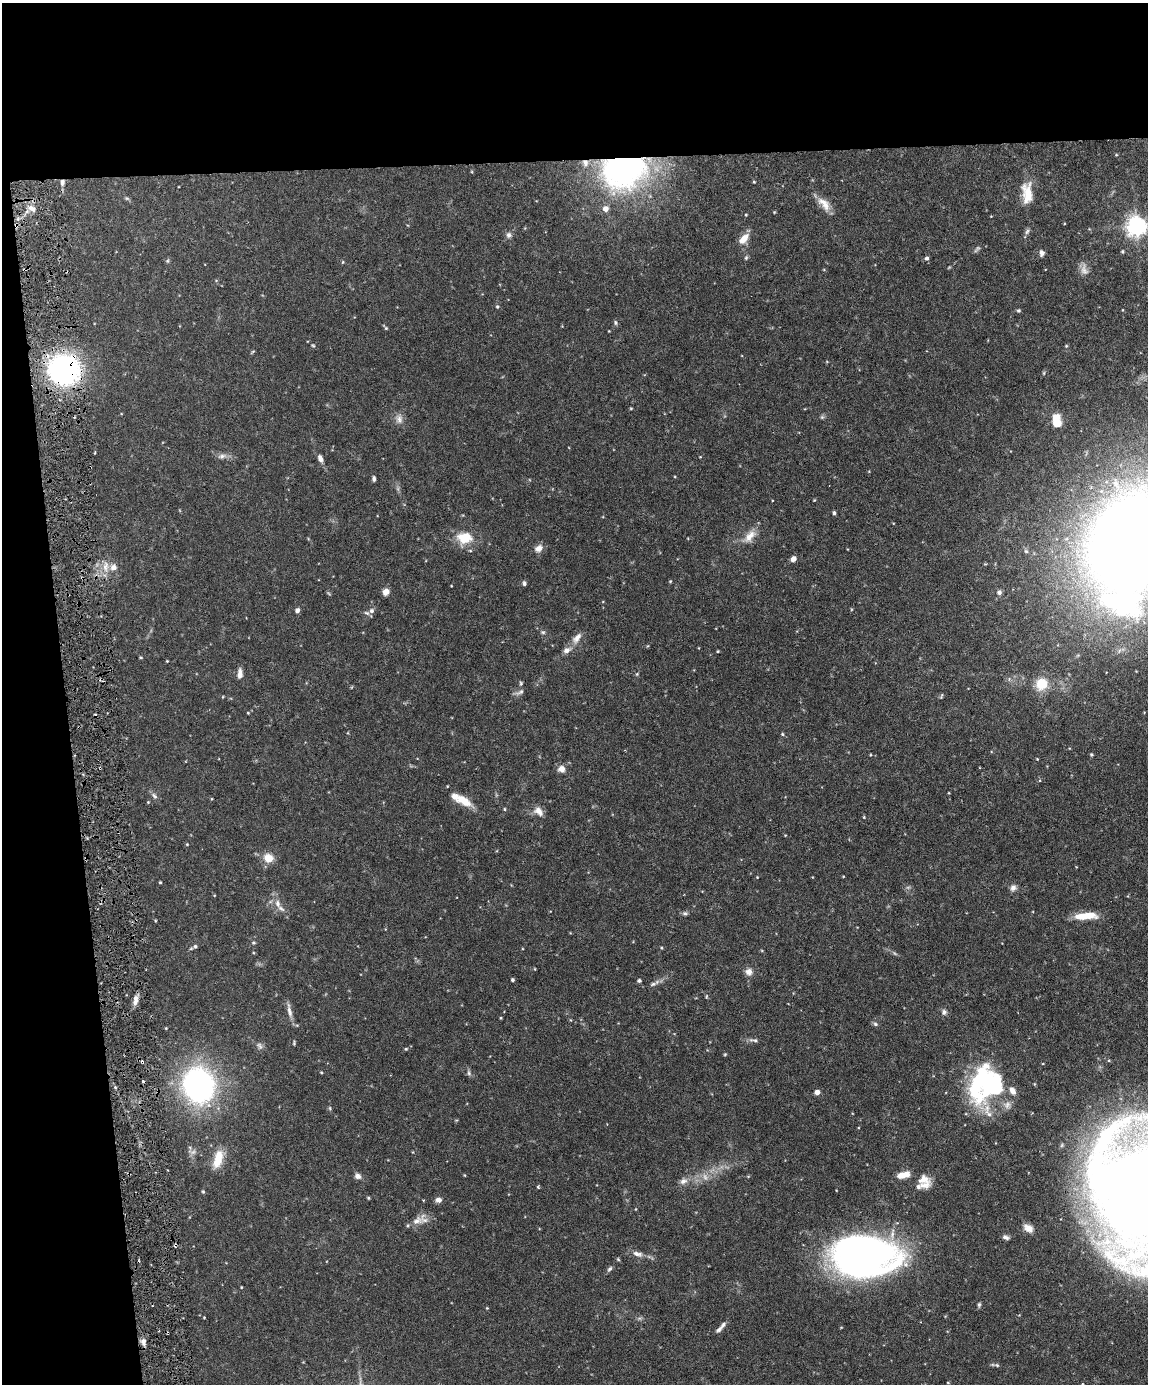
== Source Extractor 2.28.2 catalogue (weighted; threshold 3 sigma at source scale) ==
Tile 1 of 4 x 3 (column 1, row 1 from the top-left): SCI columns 2-1147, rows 2999-4380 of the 4585 x 4509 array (HDU 1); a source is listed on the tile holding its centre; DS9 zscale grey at full resolution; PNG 1150 x 1386 px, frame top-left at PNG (2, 3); no overlay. Shown black and unused: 17% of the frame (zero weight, under 3 of 6 exposures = <1% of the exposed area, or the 3 px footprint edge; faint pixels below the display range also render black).
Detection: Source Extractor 2.28.2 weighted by HDU 2 'WHT'; one run over the whole footprint, this tile lists its part. Background 0.0991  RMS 0.0036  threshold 0.0148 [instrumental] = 3 sigma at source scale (4.09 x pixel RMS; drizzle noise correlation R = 1.36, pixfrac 0.8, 0.05/0.05 arcsec/px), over >= 5 px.
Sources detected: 155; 5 too faint to see at this stretch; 1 inside a brighter object's white glare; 4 cosmic-ray / hot-pixel residue — not listed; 10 inside a brighter listed object's ellipse — not listed separately; the other 135 listed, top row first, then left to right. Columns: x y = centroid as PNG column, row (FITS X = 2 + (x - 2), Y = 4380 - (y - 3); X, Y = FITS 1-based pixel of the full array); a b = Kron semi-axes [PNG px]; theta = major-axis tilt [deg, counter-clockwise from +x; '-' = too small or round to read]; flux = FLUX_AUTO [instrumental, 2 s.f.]
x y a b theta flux
625 170 45 33 17 99
62 182 8 5 78 1.1
754 182 3 3 - 0.33
1027 193 27 12 -88 7
127 198 7 4 -2 0.48
824 204 22 10 -49 3.9
32 209 11 6 -27 1.9
605 209 6 6 - 2.6
746 215 3 3 - 0.26
16 224 6 3 -20 0.56
1137 226 7 7 - 210
1027 231 8 5 63 0.77
509 235 8 7 - 1.2
744 239 15 8 49 3.7
1122 251 5 4 - 0.41
1042 253 7 6 - 1.1
746 258 6 5 - 0.53
927 258 5 5 - 0.87
167 261 6 4 90 0.45
343 262 5 3 - 0.33
1084 270 16 10 -77 2.3
497 307 5 4 - 0.45
1018 311 5 4 - 0.52
615 323 7 5 -75 0.6
385 328 9 3 -51 0.44
313 345 5 4 - 0.4
1066 346 4 4 - 0.34
252 352 7 3 41 0.35
64 370 30 28 -17 60
1044 373 6 3 -72 0.34
631 408 5 3 - 0.29
822 417 7 5 45 0.58
399 419 13 10 -85 2
1057 420 14 8 -77 7.4
222 456 13 7 12 1.5
320 458 9 5 -68 1.5
374 479 6 4 86 0.7
814 500 3 3 - 0.28
834 513 4 3 - 0.76
750 536 22 11 46 4.2
464 538 21 16 1 7.7
1132 542 65 51 56 870
538 548 10 8 33 2.2
793 559 7 5 53 1.6
106 566 17 8 86 3.4
82 578 5 3 - 0.37
670 581 4 4 - 0.31
524 583 6 5 - 0.68
386 592 7 6 - 2.5
999 592 6 5 - 1
297 610 6 5 - 1.1
371 611 8 7 - 1.4
543 632 6 5 - 0.55
577 638 17 9 50 2.7
718 651 3 2 - 0.33
141 657 4 3 - 0.33
167 661 3 2 - 0.28
240 674 12 6 -90 2
637 674 5 5 - 0.39
521 683 6 5 - 0.51
1041 684 16 15 - 7.2
519 692 15 5 24 1.1
941 696 8 3 68 0.43
248 713 4 4 - 0.27
782 734 5 4 - 0.4
1091 755 5 4 - 0.42
1037 759 3 2 - 0.24
561 769 7 7 - 2.5
154 796 10 6 -45 1
464 801 23 10 -31 5.8
148 802 4 3 - 0.28
504 809 4 4 - 0.39
538 811 14 9 -44 2.5
864 817 4 4 - 0.3
187 844 4 4 - 0.3
268 858 12 10 -16 4.2
757 877 3 3 - 0.21
160 882 3 3 - 0.33
1013 888 9 8 - 1.3
277 903 11 7 -71 2
685 913 7 5 -1 0.7
1085 916 24 7 5 8.3
253 943 6 4 -1 0.45
195 946 7 6 - 0.73
661 948 4 3 - 0.35
535 969 4 3 - 0.25
749 972 9 8 - 2.1
512 980 4 3 - 0.62
639 981 4 4 - 0.77
653 984 9 5 18 0.88
706 996 7 3 81 0.39
135 1000 14 6 78 1.9
289 1011 22 6 -79 2.1
944 1012 8 7 - 1.1
501 1018 4 3 - 0.3
875 1024 7 5 -18 0.69
753 1040 15 5 -8 1.1
294 1043 5 3 - 0.4
406 1049 5 4 - 0.36
725 1054 4 4 - 0.33
321 1072 5 3 - 0.28
469 1073 8 5 -73 0.82
198 1085 29 25 -76 89
989 1085 45 39 -85 50
817 1092 4 4 - 3
330 1108 6 4 -89 0.43
193 1152 13 7 -3 1.4
218 1159 22 9 74 7.2
465 1175 4 3 - 0.25
902 1175 10 7 21 3.2
358 1176 8 7 - 1.4
923 1179 20 14 0 4.1
683 1181 11 8 28 1.7
538 1187 3 3 - 0.47
203 1191 5 4 - 0.41
1144 1196 96 72 -75 890
368 1198 4 3 - 0.35
438 1200 7 6 - 1.4
635 1209 4 3 - 0.23
417 1221 19 11 19 3.4
1028 1228 12 8 -36 2.8
1006 1237 9 5 -19 1
175 1245 5 3 - 0.5
637 1254 14 6 -13 2
864 1256 54 35 -2 190
618 1259 5 4 - 0.36
609 1269 8 5 50 0.77
241 1287 4 3 - 0.25
979 1305 6 4 89 0.6
487 1308 4 3 - 0.28
204 1317 3 3 - 0.26
719 1330 10 6 40 1
143 1342 9 6 -80 1.5
997 1365 7 4 -25 0.55
948 1383 4 2 - 0.23
Overlapping masked pixels (flux is a lower limit): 6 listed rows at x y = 625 170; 62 182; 16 224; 64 370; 82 578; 175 1245
Isophote crosses this tile's border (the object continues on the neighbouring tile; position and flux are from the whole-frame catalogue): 3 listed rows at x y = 1137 226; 1132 542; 1144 1196